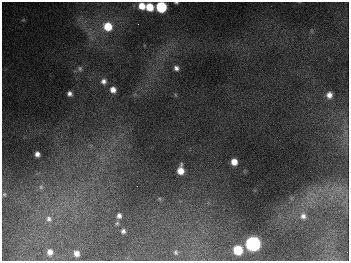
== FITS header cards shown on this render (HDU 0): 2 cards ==
NAXIS1  =                  347
NAXIS2  =                  259

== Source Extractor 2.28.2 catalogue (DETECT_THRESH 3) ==
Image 347 x 259 px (HDU 0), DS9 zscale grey, 1 PNG px = 1 image px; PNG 351 x 263 px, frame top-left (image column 1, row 259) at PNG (2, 2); no overlay
Background 675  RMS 49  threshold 148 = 3 sigma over >= 5 px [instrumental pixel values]
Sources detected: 31; all 31 listed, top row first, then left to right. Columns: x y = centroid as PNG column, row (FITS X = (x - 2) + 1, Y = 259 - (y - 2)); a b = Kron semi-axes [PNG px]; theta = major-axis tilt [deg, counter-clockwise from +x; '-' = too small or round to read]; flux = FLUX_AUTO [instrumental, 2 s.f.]
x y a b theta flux
176 2 4 2 - 3.5e+03
142 6 6 6 - 4.1e+04
149 7 7 6 - 6.4e+04
161 7 7 7 - 2.6e+05
23 20 6 4 40 4.7e+03
138 24 2 2 - 2.3e+03
108 26 9 8 - 8.5e+04
312 31 6 3 -71 3.6e+03
176 68 6 5 - 1.2e+04
80 69 8 6 -83 1.0e+04
104 81 7 7 - 1.5e+04
113 90 7 6 - 2.3e+04
69 94 5 5 - 1.3e+04
176 95 6 3 -70 3.5e+03
329 95 7 7 - 2.0e+04
37 154 5 5 - 1.5e+04
234 162 6 5 - 3.5e+04
180 170 8 6 88 4.3e+04
41 187 8 6 90 1.0e+04
4 194 5 4 - 4.1e+03
160 199 6 4 -71 4.1e+03
119 216 6 5 - 1.2e+04
303 216 10 10 - 2.4e+04
49 219 10 8 -69 1.7e+04
117 223 5 4 - 4.7e+03
123 231 4 4 - 8.4e+03
253 244 8 7 - 1.1e+06
238 250 7 7 - 1.2e+05
50 252 5 5 - 1.7e+04
175 252 5 5 - 4.7e+03
76 253 5 5 - 1.9e+04
At the frame edge (FLAGS 8, measured only in part): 2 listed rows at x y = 176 2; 161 7